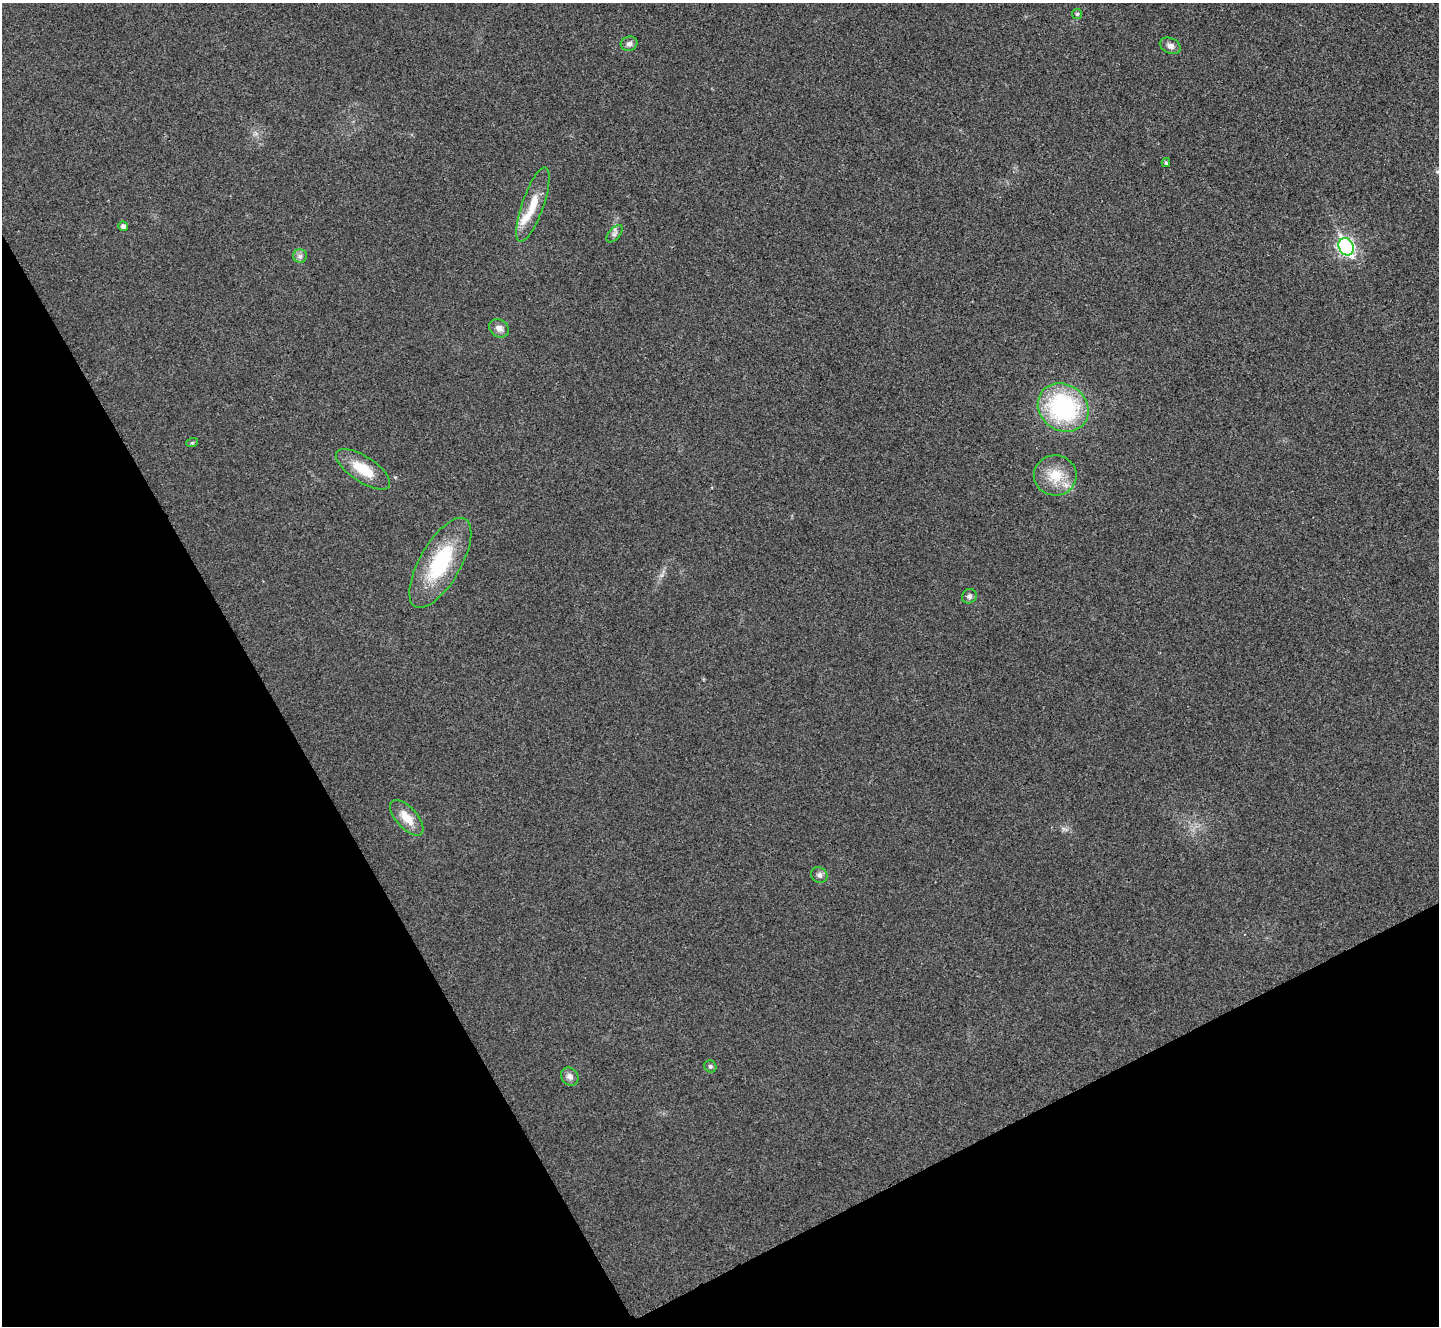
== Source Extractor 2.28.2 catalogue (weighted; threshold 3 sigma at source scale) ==
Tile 14 of 4 x 4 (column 2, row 4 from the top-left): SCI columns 1444-2880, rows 161-1484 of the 5762 x 5752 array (HDU 1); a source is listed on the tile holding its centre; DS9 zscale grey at full resolution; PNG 1441 x 1328 px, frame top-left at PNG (2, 3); each listed source drawn as its Kron ellipse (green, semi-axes under 4 px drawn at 4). Shown black and unused: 27% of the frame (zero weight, under 3 of 4 exposures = <1% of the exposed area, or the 3 px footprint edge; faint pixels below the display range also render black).
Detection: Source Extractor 2.28.2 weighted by HDU 2 'WHT'; one run over the whole footprint, this tile lists its part. Background 0.034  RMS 0.0062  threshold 0.0278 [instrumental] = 3 sigma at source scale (4.5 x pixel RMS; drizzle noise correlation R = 1.50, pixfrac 1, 0.05/0.05 arcsec/px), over >= 5 px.
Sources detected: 20; all 20 listed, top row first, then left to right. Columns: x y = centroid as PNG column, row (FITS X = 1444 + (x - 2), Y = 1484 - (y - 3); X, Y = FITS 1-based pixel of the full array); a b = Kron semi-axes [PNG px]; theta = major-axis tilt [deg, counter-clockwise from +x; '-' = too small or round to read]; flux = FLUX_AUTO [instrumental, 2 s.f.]
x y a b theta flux
1077 14 5 5 - 0.85
629 44 8 7 - 2.4
1170 46 11 7 -25 2.8
1166 163 4 3 - 1
533 205 39 11 71 16
123 226 5 4 - 2.3
615 234 10 5 49 2
1346 247 9 7 -60 150
300 256 7 7 - 1.8
499 328 10 8 -34 3.7
1063 408 26 23 -34 77
192 443 6 3 18 0.76
363 469 31 12 -33 16
1055 475 21 20 - 16
440 563 50 20 60 48
969 596 8 7 - 1.9
407 818 22 10 -48 9.4
819 875 8 7 - 2.2
710 1066 6 5 - 1.3
570 1077 10 8 -51 3.1